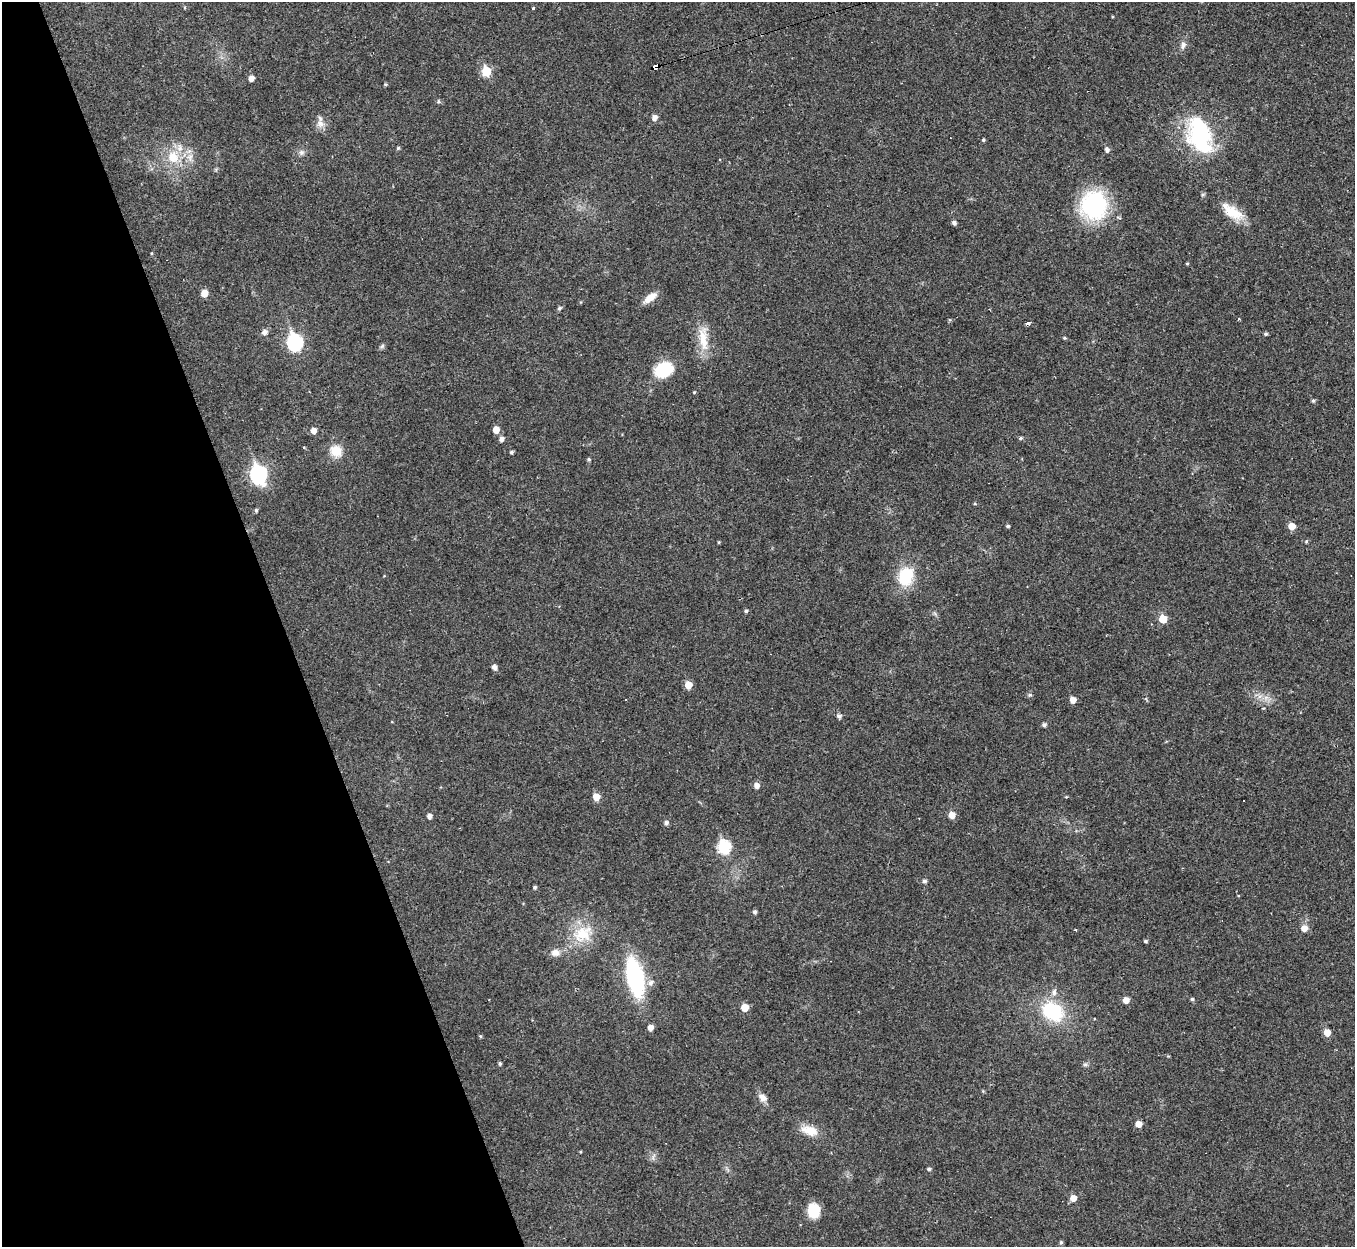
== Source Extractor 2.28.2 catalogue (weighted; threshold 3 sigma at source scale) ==
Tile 5 of 4 x 4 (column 1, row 2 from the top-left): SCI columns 1-1353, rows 2634-3878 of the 5413 x 5393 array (HDU 1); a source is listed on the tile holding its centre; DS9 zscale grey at full resolution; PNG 1357 x 1249 px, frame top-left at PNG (2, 2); no overlay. Shown black and unused: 21% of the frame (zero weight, under 2 of 3 exposures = <1% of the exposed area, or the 3 px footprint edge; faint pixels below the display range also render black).
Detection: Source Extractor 2.28.2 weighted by HDU 2 'WHT'; one run over the whole footprint, this tile lists its part. Background 0.0387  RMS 0.0048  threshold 0.0214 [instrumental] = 3 sigma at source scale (4.5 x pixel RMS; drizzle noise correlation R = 1.50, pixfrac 1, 0.05/0.05 arcsec/px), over >= 5 px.
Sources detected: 97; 2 cosmic-ray / hot-pixel residue — not listed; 2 inside a brighter listed object's ellipse — not listed separately; the other 93 listed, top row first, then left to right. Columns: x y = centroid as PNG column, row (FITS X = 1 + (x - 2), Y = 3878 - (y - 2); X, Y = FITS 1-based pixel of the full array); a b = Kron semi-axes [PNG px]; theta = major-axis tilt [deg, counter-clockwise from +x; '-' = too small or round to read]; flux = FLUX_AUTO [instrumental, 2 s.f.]
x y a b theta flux
533 8 3 3 - 1.2
1183 45 12 8 79 2.4
655 66 7 4 26 110
486 71 6 5 - 18
251 78 5 5 - 2.8
385 84 4 4 - 0.63
438 101 6 3 -72 0.64
654 117 6 6 - 2.3
320 123 13 11 -71 3.6
1200 135 38 23 -72 56
983 140 4 4 - 0.63
398 148 5 4 - 0.68
1107 150 6 5 - 1.5
301 153 8 7 - 1.7
173 157 18 17 - 13
1094 205 26 24 85 60
1232 212 33 13 -36 11
954 223 4 4 - 1.7
151 253 4 3 - 0.43
1187 264 4 3 - 0.47
204 293 5 5 - 6
650 298 18 8 38 5.1
559 308 5 4 - 1.1
1239 319 3 3 - 0.61
1028 323 5 4 - 1.4
264 332 6 6 - 2.2
1266 334 4 4 - 0.87
703 338 37 12 -87 11
1064 338 5 4 - 0.58
295 342 8 7 - 85
382 346 8 5 31 0.97
664 370 20 15 24 19
1313 401 5 4 - 0.89
314 430 6 5 - 3.2
496 430 6 6 - 3.9
1021 438 6 4 26 0.7
501 439 5 5 - 2
336 451 14 12 -46 8.5
511 452 4 3 - 0.86
589 459 4 4 - 0.71
258 475 10 8 90 120
975 504 5 3 - 0.45
256 510 5 4 - 0.75
1008 526 4 3 - 0.83
1292 526 6 5 - 5.5
1306 541 5 4 - 0.6
719 542 4 3 - 0.47
905 576 20 16 71 19
746 611 4 4 - 0.87
1163 619 6 5 - 9.7
494 667 5 5 - 2.1
688 685 5 5 - 7.2
1030 695 7 5 20 0.82
1266 698 7 7 - 2.2
1073 700 5 5 - 4
839 716 5 5 - 1.5
1044 725 5 4 - 1.3
756 786 6 5 - 2.6
596 797 6 5 - 5.9
1066 797 5 3 - 0.4
952 815 6 6 - 4.7
429 816 5 4 - 2
666 823 6 5 - 1.4
724 847 7 6 - 47
924 881 5 5 - 1.3
535 887 4 4 - 0.85
755 912 5 4 - 1.2
1304 928 6 6 - 4
1075 930 3 2 - 0.47
583 934 31 23 29 18
1145 941 4 3 - 0.78
555 953 12 9 1 3.6
635 977 27 11 -77 80
651 983 8 7 - 2.2
1054 992 8 6 -89 2
1192 999 5 4 - 0.86
1126 1000 5 5 - 3.8
745 1008 6 5 - 7.3
1052 1012 23 17 -33 32
650 1028 5 4 - 3.4
1327 1032 6 5 - 5.3
480 1036 5 4 - 0.56
1168 1056 4 4 - 0.46
500 1063 6 4 -88 0.76
1085 1064 7 5 41 1
762 1098 12 9 -47 3.2
1138 1124 5 5 - 4
809 1130 20 11 -19 8.4
653 1157 11 4 57 1.3
929 1169 4 4 - 1.1
1073 1198 5 5 - 4.7
813 1211 14 11 -84 13
1061 1242 5 4 - 0.8
Overlapping masked pixels (flux is a lower limit): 1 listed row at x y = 655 66